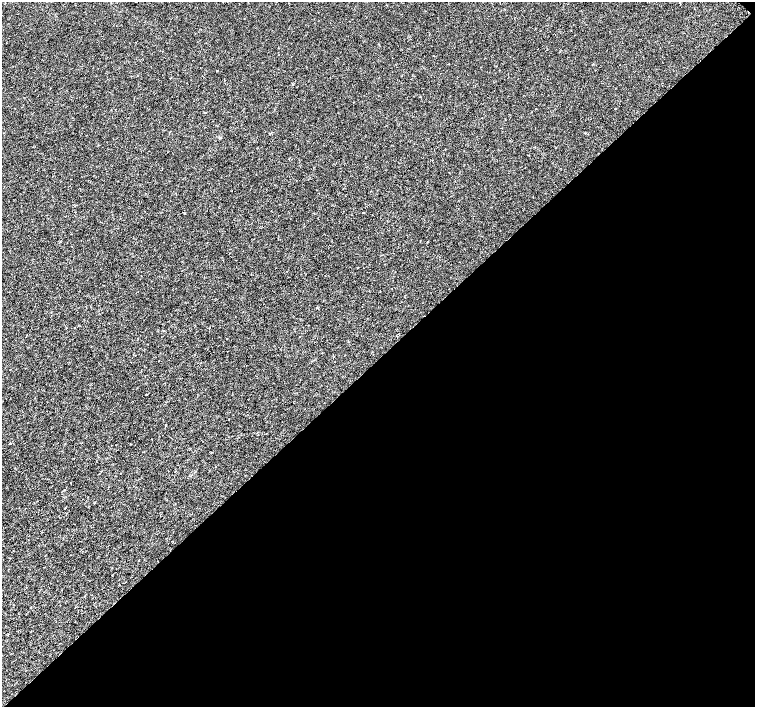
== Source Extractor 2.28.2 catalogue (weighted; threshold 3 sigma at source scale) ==
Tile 12 of 4 x 4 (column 4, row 3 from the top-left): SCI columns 4522-6026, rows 1632-3040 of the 6026 x 6016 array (HDU 1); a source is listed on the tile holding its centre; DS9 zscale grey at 2 x 2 block average (1 PNG px = mean of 2 x 2 image px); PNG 757 x 709 px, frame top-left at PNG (2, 2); no overlay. Shown black and unused: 49% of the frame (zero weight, under 3 of 4 exposures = <1% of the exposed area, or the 3 px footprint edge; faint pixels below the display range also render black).
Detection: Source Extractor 2.28.2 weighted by HDU 2 'WHT'; one run over the whole footprint, this tile lists its part. Background -4.64e-05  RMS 0.0017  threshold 0.00754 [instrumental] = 3 sigma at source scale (4.5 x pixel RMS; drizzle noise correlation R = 1.50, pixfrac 1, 0.0396/0.0396 arcsec/px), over >= 5 px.
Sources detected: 3; all 3 listed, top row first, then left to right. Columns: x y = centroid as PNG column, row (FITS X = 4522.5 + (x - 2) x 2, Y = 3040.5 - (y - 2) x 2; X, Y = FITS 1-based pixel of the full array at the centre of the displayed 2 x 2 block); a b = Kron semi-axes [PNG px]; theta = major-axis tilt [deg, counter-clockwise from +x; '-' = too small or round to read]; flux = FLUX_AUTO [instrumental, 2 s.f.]
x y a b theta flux
364 212 2 2 - 0.95
74 328 2 2 - 0.22
71 483 2 2 - 0.27